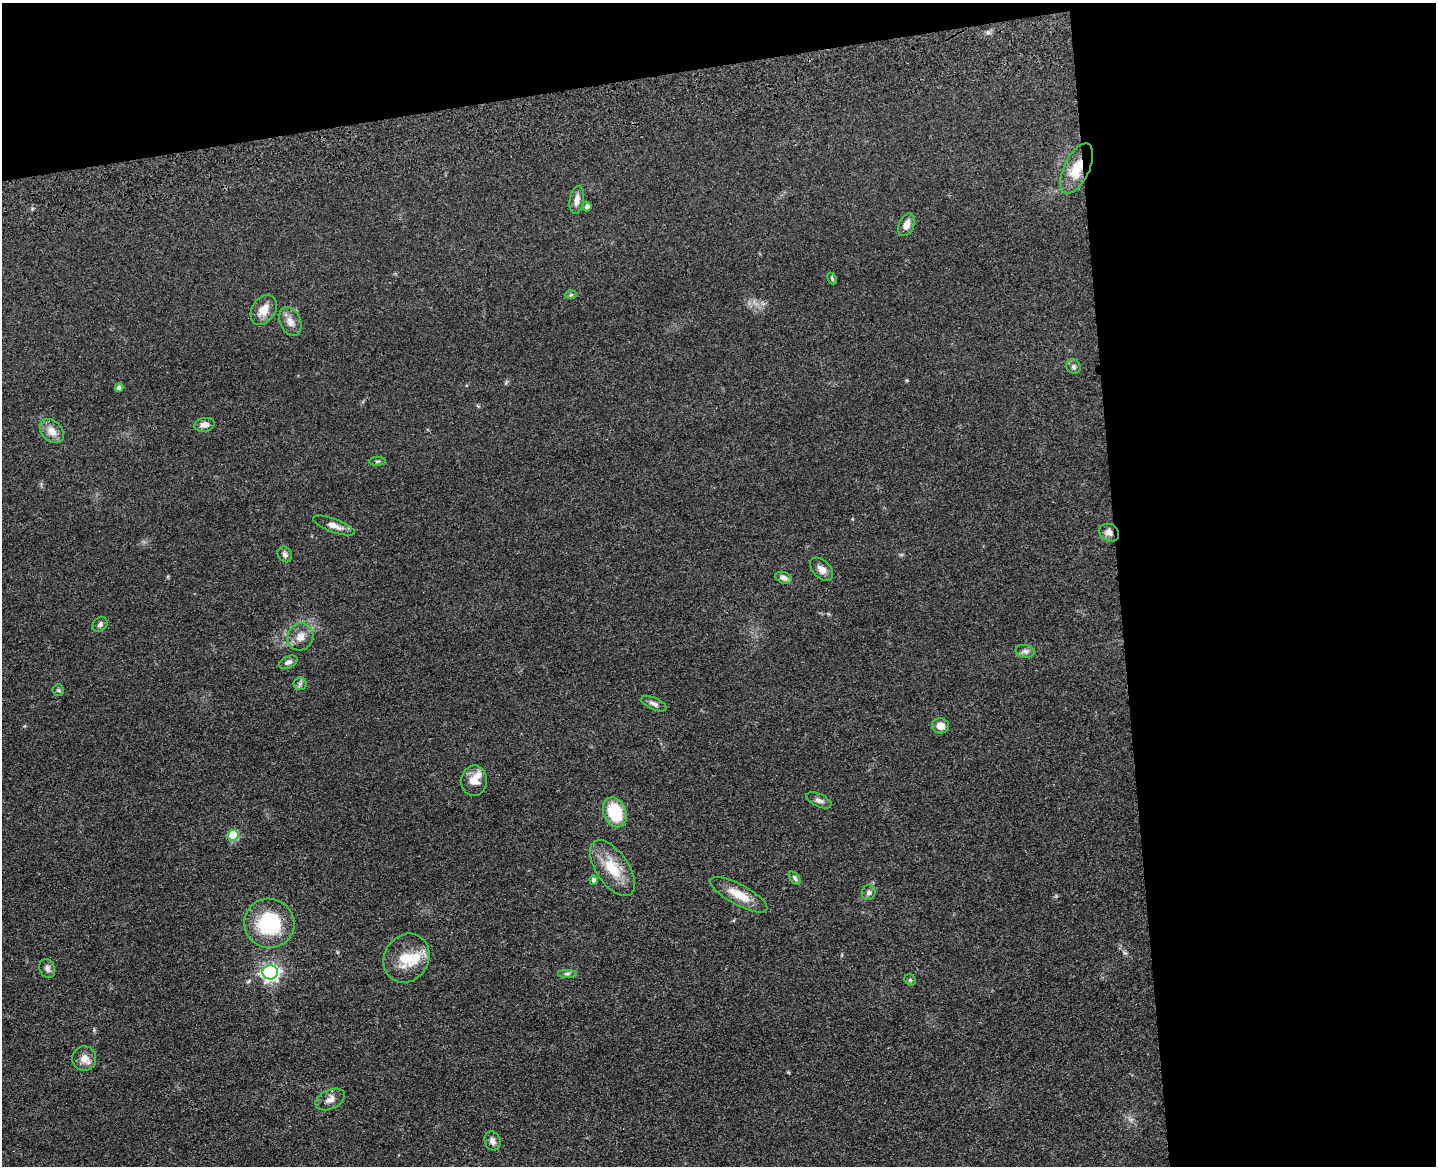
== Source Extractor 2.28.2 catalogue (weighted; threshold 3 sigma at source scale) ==
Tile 3 of 3 x 4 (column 3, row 1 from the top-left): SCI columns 3134-4567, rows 3608-4771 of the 4726 x 4887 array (HDU 1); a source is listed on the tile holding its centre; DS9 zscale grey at full resolution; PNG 1438 x 1168 px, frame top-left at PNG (2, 3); each listed source drawn as its Kron ellipse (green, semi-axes under 4 px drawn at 4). Shown black and unused: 28% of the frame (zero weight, under 3 of 4 exposures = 6% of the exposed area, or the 3 px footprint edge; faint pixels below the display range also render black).
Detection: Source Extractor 2.28.2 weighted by HDU 2 'WHT'; one run over the whole footprint, this tile lists its part. Background 0.0547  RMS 0.0057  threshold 0.0257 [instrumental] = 3 sigma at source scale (4.5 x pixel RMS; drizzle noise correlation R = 1.50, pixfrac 1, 0.05/0.05 arcsec/px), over >= 5 px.
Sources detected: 46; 2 inside a brighter listed object's ellipse — not listed separately; the other 44 listed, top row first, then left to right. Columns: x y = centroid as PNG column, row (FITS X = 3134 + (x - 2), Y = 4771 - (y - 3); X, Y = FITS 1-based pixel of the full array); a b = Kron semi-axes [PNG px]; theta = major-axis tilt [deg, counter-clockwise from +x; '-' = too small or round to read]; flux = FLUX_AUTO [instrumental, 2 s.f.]
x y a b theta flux
1077 168 27 12 64 14
577 200 14 7 81 3.8
587 207 4 4 - 1.9
906 225 12 7 67 4.3
832 278 6 4 -64 0.75
571 295 6 4 2 0.68
264 310 16 11 58 6.8
290 322 15 10 -68 4.3
1073 367 7 6 - 1.6
119 388 4 4 - 2.7
204 425 10 6 11 3.7
52 431 14 10 -43 5.3
378 461 8 4 1 0.89
334 526 22 6 -20 4.3
1109 533 10 8 -30 3
285 554 8 6 -55 2
822 569 14 8 -44 3.4
783 578 8 5 -20 2.5
100 624 8 6 46 1.7
300 637 14 12 58 5.5
1025 651 10 6 -11 1.9
288 662 10 5 26 1.8
300 684 6 6 - 1.4
58 690 6 5 - 0.87
654 704 13 6 -24 2.3
940 726 8 7 - 4.2
474 781 15 13 87 6.6
819 800 13 6 -25 2.2
615 812 15 11 -67 23
233 835 5 5 - 24
612 868 32 16 -56 16
795 878 8 4 -53 1.1
593 880 4 4 - 1.6
869 892 7 7 - 1.8
739 895 32 10 -28 10
269 923 25 24 - 36
406 958 25 22 58 16
47 968 10 7 -67 2.3
270 972 7 7 - 170
567 973 10 4 0 1.3
910 980 6 5 - 0.89
84 1058 12 12 - 5
330 1099 16 9 26 4.2
493 1141 10 7 -69 2.4
Overlapping masked pixels (flux is a lower limit): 2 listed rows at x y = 1077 168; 1109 533